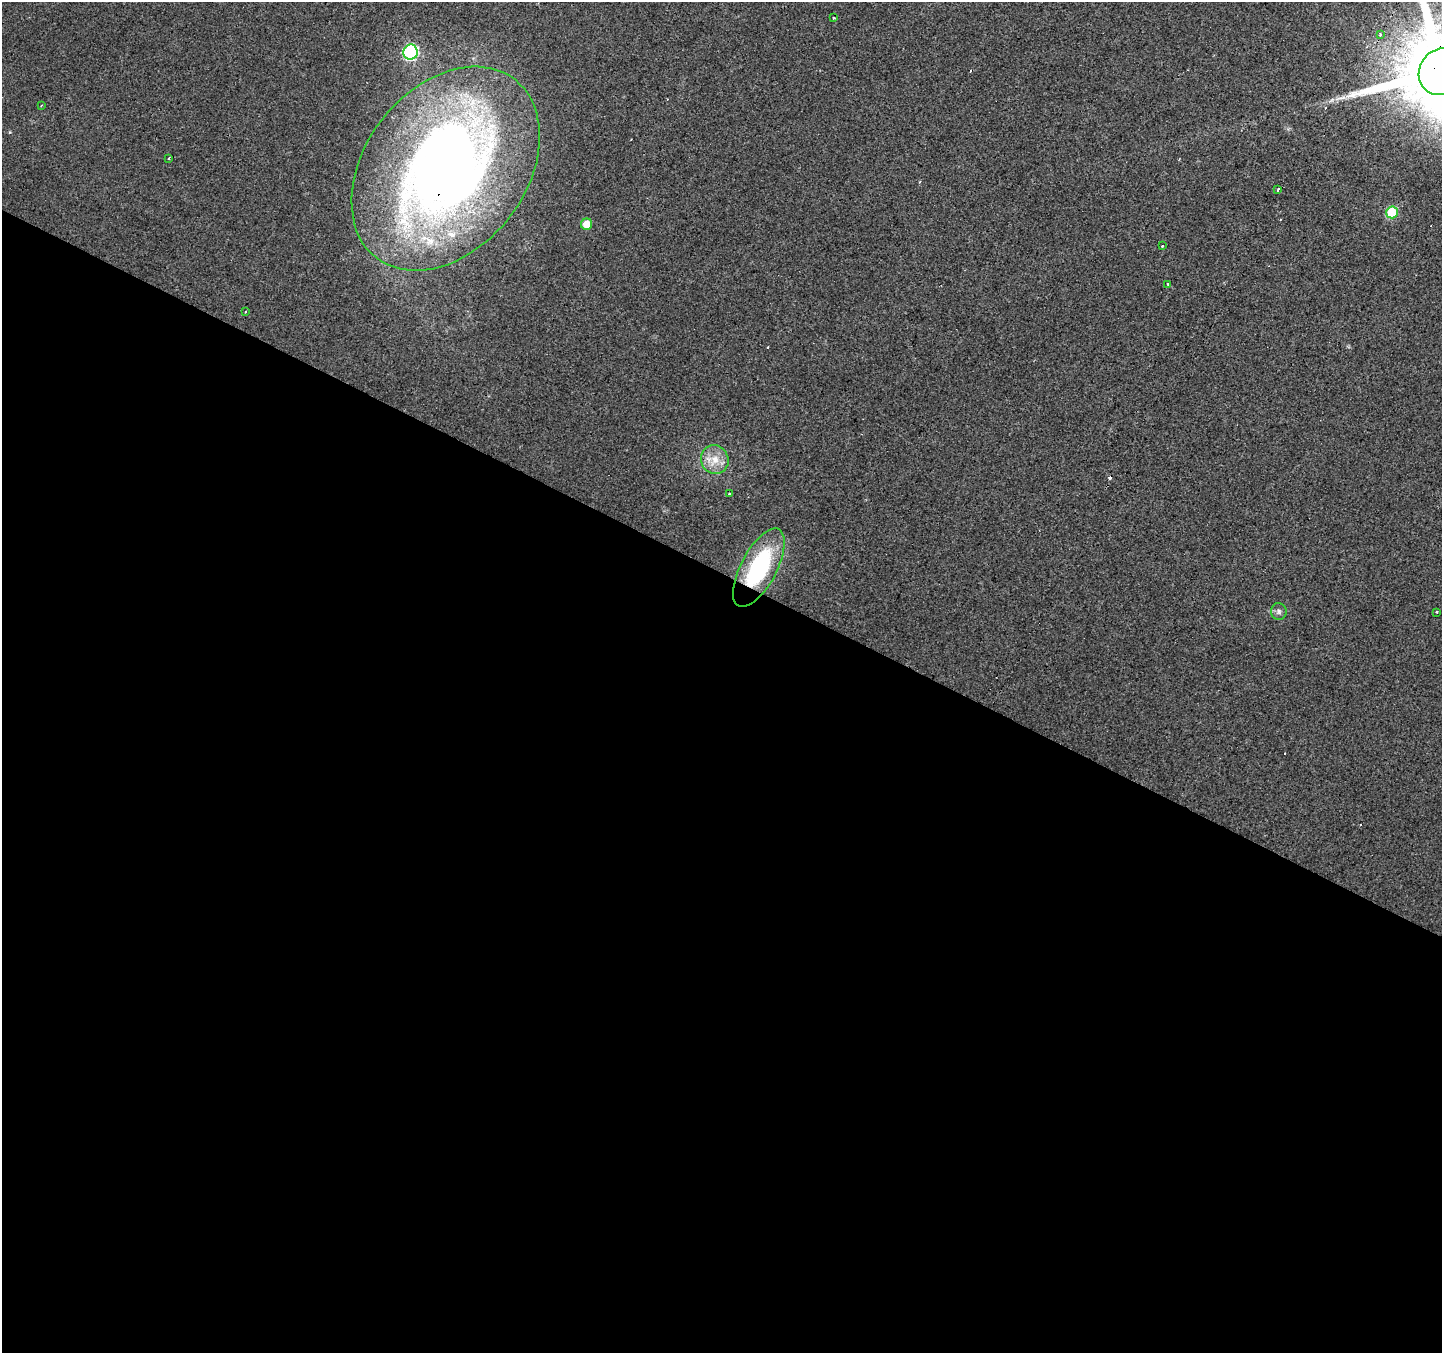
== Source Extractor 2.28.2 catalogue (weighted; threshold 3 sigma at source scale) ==
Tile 14 of 4 x 4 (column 2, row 4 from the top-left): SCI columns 1441-2880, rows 199-1549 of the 5769 x 5864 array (HDU 1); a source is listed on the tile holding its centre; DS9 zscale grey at full resolution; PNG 1444 x 1355 px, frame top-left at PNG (2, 2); each listed source drawn as its Kron ellipse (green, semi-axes under 4 px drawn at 4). Shown black and unused: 58% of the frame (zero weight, under 2 of 3 exposures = <1% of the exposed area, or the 3 px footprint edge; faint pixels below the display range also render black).
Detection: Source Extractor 2.28.2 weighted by HDU 2 'WHT'; one run over the whole footprint, this tile lists its part. Background 0.0299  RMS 0.0062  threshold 0.0278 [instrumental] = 3 sigma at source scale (4.5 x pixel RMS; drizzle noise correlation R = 1.50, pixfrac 1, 0.0396/0.0396 arcsec/px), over >= 5 px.
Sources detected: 28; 8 cosmic-ray / hot-pixel residue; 1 long thin detection or spike segment (spike, bleed or trail) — neither listed nor drawn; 1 inside a brighter listed object's ellipse — not listed separately; the other 18 listed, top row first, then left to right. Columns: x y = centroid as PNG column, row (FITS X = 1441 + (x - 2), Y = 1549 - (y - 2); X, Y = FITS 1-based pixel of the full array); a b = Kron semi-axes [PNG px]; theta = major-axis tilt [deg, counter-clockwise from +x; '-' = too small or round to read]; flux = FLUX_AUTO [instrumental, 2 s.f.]
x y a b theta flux
834 18 3 2 - 0.7
1380 35 3 3 - 2.4
410 52 7 7 - 90
1441 72 24 22 50 12000
41 105 3 2 - 0.78
169 158 3 3 - 1.7
446 169 113 80 52 540
1278 190 4 3 - 3.7
1392 212 6 6 - 29
587 224 5 5 - 9.4
1163 246 3 3 - 2
1168 284 3 3 - 1.8
245 312 3 2 - 0.49
715 460 14 13 - 9.5
730 494 3 3 - 5.1
759 568 43 18 62 66
1279 611 8 8 - 2
1437 612 3 3 - 2.8
Overlapping masked pixels (flux is a lower limit): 3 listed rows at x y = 1441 72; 446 169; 759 568
Isophote crosses this tile's border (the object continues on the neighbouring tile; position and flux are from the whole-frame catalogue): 1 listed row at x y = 1441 72